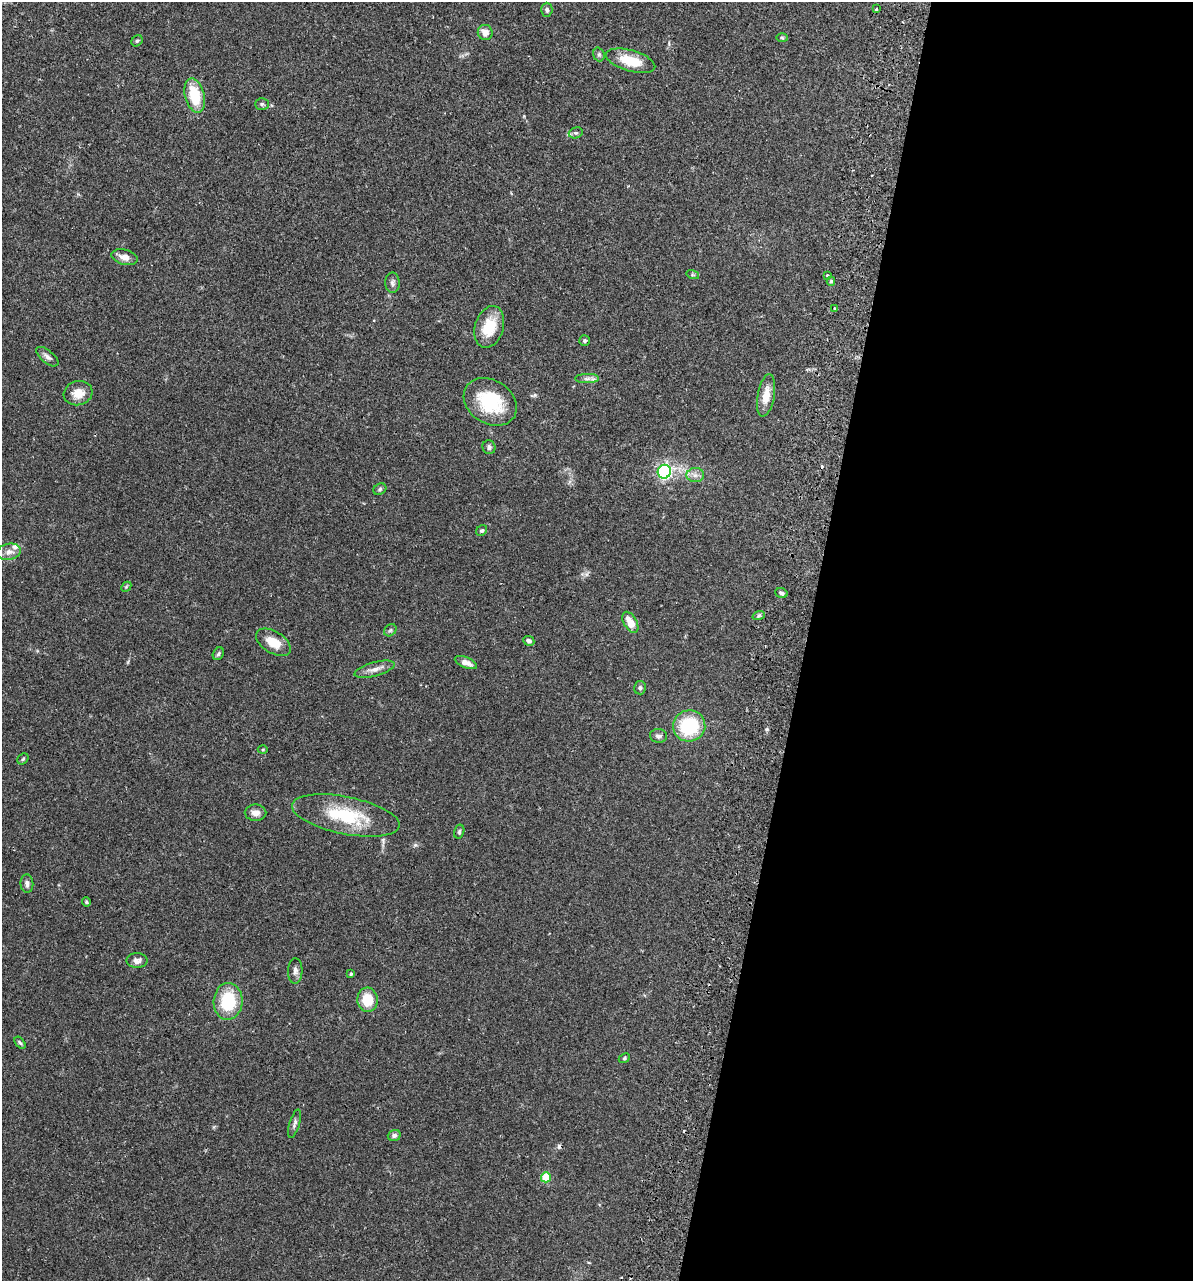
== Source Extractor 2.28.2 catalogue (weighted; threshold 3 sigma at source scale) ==
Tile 12 of 4 x 4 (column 4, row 3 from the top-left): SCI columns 3756-4946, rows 1303-2581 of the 5251 x 5158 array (HDU 1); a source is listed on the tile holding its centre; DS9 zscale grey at full resolution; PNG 1195 x 1283 px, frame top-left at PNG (2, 2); each listed source drawn as its Kron ellipse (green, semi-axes under 4 px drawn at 4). Shown black and unused: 33% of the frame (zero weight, under 2 of 3 exposures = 3% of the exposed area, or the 3 px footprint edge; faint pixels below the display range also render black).
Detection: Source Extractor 2.28.2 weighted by HDU 2 'WHT'; one run over the whole footprint, this tile lists its part. Background 0.0649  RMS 0.005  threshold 0.0226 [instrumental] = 3 sigma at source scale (4.5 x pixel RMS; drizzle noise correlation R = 1.50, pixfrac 1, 0.05/0.05 arcsec/px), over >= 5 px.
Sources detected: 64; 3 cosmic-ray / hot-pixel residue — neither listed nor drawn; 2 inside a brighter listed object's ellipse — not listed separately; the other 59 listed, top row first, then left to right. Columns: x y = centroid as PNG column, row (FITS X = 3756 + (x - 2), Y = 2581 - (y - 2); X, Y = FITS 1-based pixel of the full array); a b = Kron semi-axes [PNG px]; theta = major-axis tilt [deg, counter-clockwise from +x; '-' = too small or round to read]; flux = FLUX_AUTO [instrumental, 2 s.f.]
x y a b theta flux
877 9 3 3 - 1.6
547 10 7 5 88 1.1
485 32 8 7 - 3.1
782 38 6 3 -2 0.54
137 41 6 5 - 0.81
599 54 7 5 -70 0.95
630 61 25 10 -16 13
195 95 17 9 -75 17
262 104 7 5 -1 1
576 133 7 5 18 1.1
124 257 13 7 -15 3.7
693 275 6 4 -17 0.64
828 276 4 3 - 1.9
831 281 4 4 - 0.83
392 283 10 7 -89 1.6
835 308 4 3 - 1.5
489 327 21 14 73 14
584 341 5 5 - 0.88
47 357 13 6 -39 2
587 379 12 4 0 1.7
78 393 14 12 16 6.3
766 395 21 8 80 6.6
490 402 28 21 -33 26
489 447 7 6 - 1.5
664 472 7 6 - 85
695 475 9 7 0 2.2
380 489 7 5 30 0.87
482 531 6 5 - 0.84
9 552 12 8 11 3.1
126 587 6 4 46 0.65
781 593 6 4 -21 1.2
759 615 6 4 19 0.84
630 622 11 6 -59 7.3
390 630 7 5 45 0.83
529 641 6 5 - 1.6
273 642 19 11 -32 8.3
218 654 7 5 58 0.98
466 663 12 5 -22 3.3
375 669 21 7 15 3.7
640 688 7 6 - 1.1
689 726 16 15 - 28
658 736 8 7 - 1.7
263 750 5 3 - 0.47
23 759 6 5 - 0.76
255 813 11 8 -1 3.1
346 815 55 18 -11 30
459 832 7 5 75 0.84
27 884 9 6 -84 1.8
86 902 4 4 - 0.79
137 961 10 7 1 2.3
295 971 13 7 88 2.2
351 974 3 3 - 0.68
368 1000 12 10 -84 11
228 1001 18 14 86 22
20 1043 7 4 -53 0.81
624 1058 6 4 24 0.7
295 1124 14 5 74 1.6
394 1135 6 5 - 1.3
546 1177 5 5 - 15